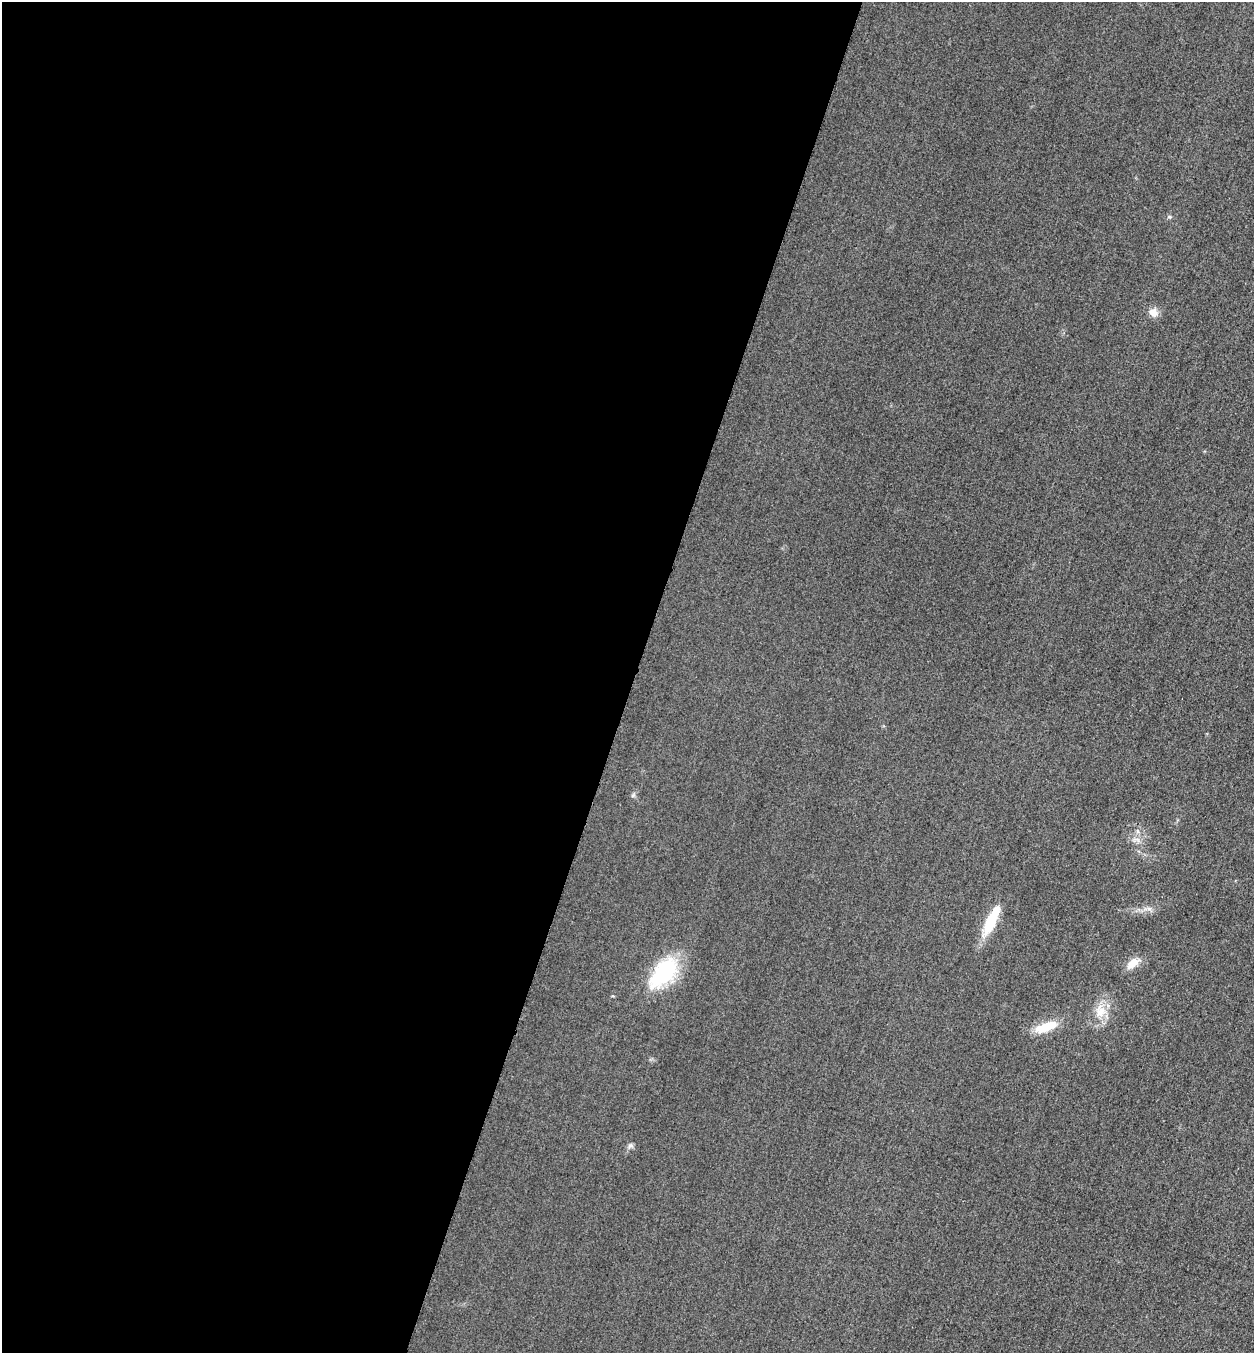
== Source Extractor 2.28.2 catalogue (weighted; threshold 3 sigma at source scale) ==
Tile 5 of 4 x 4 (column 1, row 2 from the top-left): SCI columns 164-1415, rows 2725-4075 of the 5463 x 5449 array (HDU 1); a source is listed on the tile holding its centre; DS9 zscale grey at full resolution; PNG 1256 x 1355 px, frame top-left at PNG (2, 2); no overlay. Shown black and unused: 51% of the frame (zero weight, under 3 of 4 exposures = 3% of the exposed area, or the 3 px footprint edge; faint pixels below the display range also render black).
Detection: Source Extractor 2.28.2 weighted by HDU 2 'WHT'; one run over the whole footprint, this tile lists its part. Background 0.0772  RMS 0.017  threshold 0.0761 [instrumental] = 3 sigma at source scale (4.5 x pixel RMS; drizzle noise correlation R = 1.50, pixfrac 1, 0.05/0.05 arcsec/px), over >= 5 px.
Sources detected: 13; all 13 listed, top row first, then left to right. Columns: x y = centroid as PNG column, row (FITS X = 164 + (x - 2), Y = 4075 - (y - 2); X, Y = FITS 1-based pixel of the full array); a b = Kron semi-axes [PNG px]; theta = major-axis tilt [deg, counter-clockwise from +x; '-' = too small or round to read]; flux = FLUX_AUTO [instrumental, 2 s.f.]
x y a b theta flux
1169 217 6 4 0 2.5
1153 313 12 10 -46 13
633 795 7 5 44 3.3
1138 831 7 4 -88 3.7
1136 840 11 5 -21 6.9
1149 909 7 5 -1 5
991 921 39 10 65 59
1133 963 18 9 38 20
663 972 38 20 48 140
613 996 5 3 - 1.6
1100 1011 19 15 88 31
1046 1027 26 10 20 43
630 1145 8 6 33 4.5